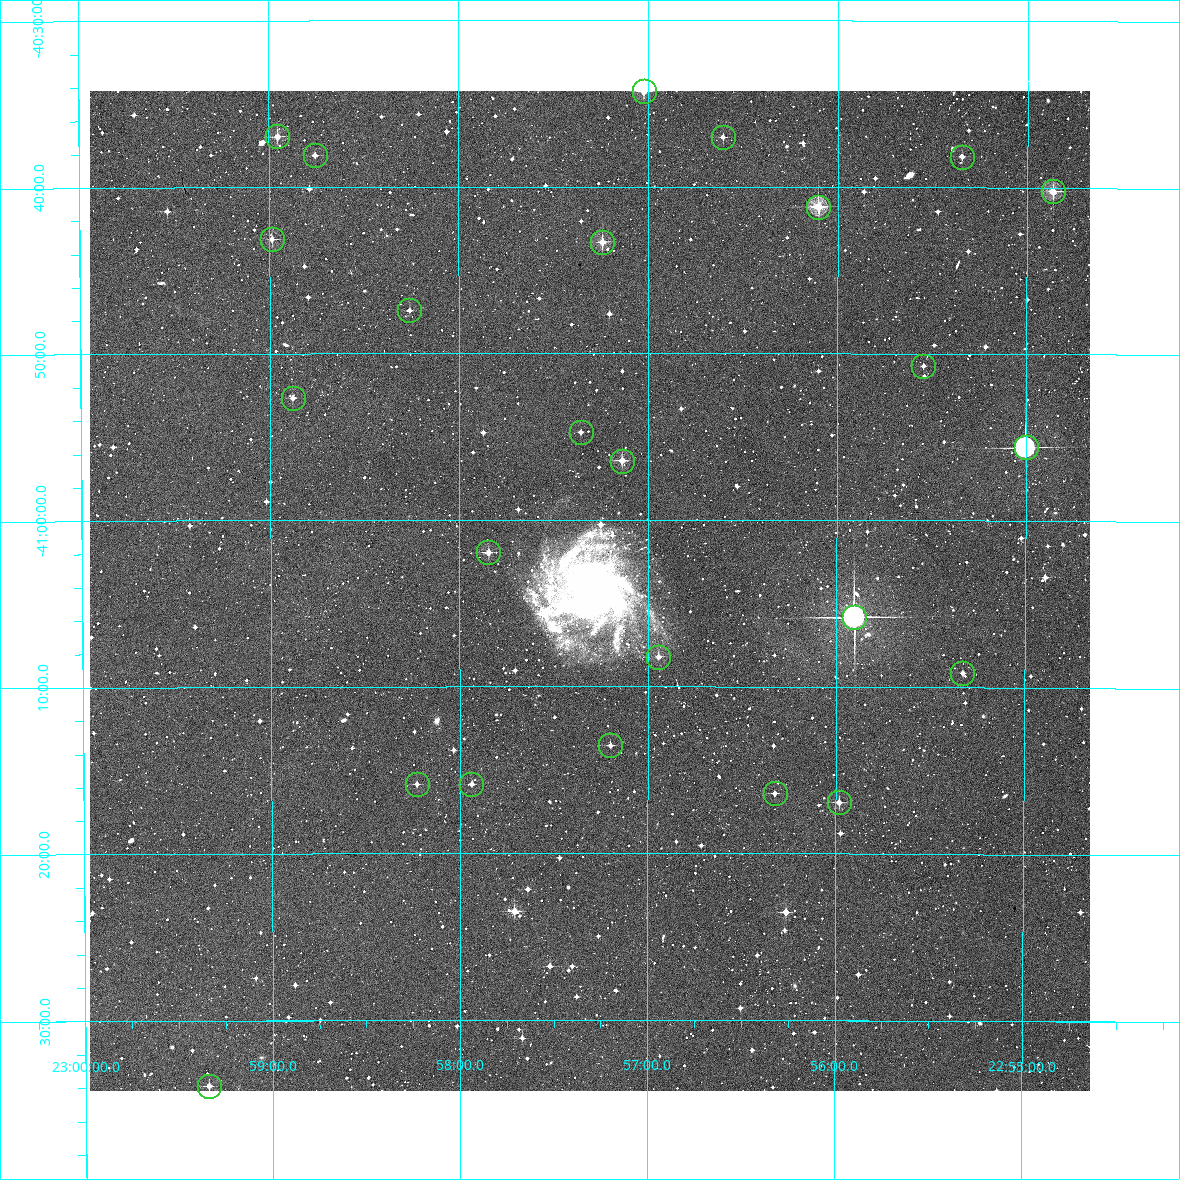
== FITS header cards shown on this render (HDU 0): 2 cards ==
NAXIS1  =                 1000 / Width of image
NAXIS2  =                 1000 / Height of image

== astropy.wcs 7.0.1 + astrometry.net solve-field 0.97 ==
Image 1000 x 1000 px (HDU 0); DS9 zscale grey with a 90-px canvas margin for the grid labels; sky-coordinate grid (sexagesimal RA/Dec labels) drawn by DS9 from the SOLVED WCS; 25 Tycho-2 reference stars matched to detected sources circled (green)
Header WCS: RA---TAN/DEC--TAN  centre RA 22:57:18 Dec -41:04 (344.33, -41.07 deg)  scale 3.6 arcsec/px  FOV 60.0' x 60.0'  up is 0 deg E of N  parity normal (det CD < 0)
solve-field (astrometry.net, Tycho-2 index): VERIFIED the header's WCS against the Tycho-2 star catalogue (verified at 3 index scales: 15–25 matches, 0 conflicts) and refined it, rather than solving blind
Solved WCS: RA---TAN-SIP/DEC--TAN-SIP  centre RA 22:57:19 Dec -41:04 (344.33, -41.07 deg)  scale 3.6 arcsec/px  FOV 60.0' x 60.0'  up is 0 deg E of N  parity normal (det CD < 0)
The solver's refit moves the header's centre by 2 arcsec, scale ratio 0.9998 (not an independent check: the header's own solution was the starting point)
Tycho-2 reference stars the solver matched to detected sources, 25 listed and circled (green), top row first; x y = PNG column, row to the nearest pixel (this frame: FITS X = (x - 90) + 1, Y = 1000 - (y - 91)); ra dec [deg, ICRS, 3 dp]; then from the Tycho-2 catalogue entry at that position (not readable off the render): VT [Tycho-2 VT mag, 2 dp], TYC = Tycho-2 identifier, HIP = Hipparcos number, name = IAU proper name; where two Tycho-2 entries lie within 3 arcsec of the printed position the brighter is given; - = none
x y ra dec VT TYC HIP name
644 91 344.256 -40.571 10.54 8008-568-1 - -
277 136 344.739 -40.616 11.35 8008-725-1 - -
723 137 344.152 -40.617 11.94 8008-766-1 - -
315 155 344.689 -40.635 12.28 8008-950-1 - -
962 157 343.837 -40.636 12.34 8008-1296-1 - -
1053 191 343.716 -40.670 9.79 8008-1026-1 - -
818 207 344.026 -40.686 9.90 8008-898-1 - -
272 239 344.747 -40.719 11.73 8008-850-1 - -
602 242 344.311 -40.722 10.55 8008-1311-1 - -
409 310 344.565 -40.790 12.20 8008-1235-1 - -
923 366 343.886 -40.845 13.14 8008-635-1 - -
293 398 344.720 -40.877 12.27 8008-1092-1 - -
581 432 344.339 -40.912 12.34 8008-1314-1 - -
1026 447 343.750 -40.926 8.34 8008-995-1 113171 -
622 461 344.284 -40.941 11.03 8008-869-1 - -
488 552 344.461 -41.032 11.35 8008-1178-1 - -
854 617 343.977 -41.097 6.84 8008-1221-1 113240 -
658 657 344.236 -41.137 11.46 8008-1302-1 - -
962 673 343.832 -41.152 12.08 8008-923-1 - -
610 745 344.300 -41.225 12.39 8008-1001-1 - -
417 784 344.557 -41.264 12.19 8008-1023-1 - -
471 784 344.484 -41.264 12.44 8008-1040-1 - -
775 793 344.081 -41.273 12.64 8008-692-1 - -
839 802 343.996 -41.282 11.60 8008-1158-1 - -
209 1086 344.835 -41.565 11.83 8008-241-1 - -